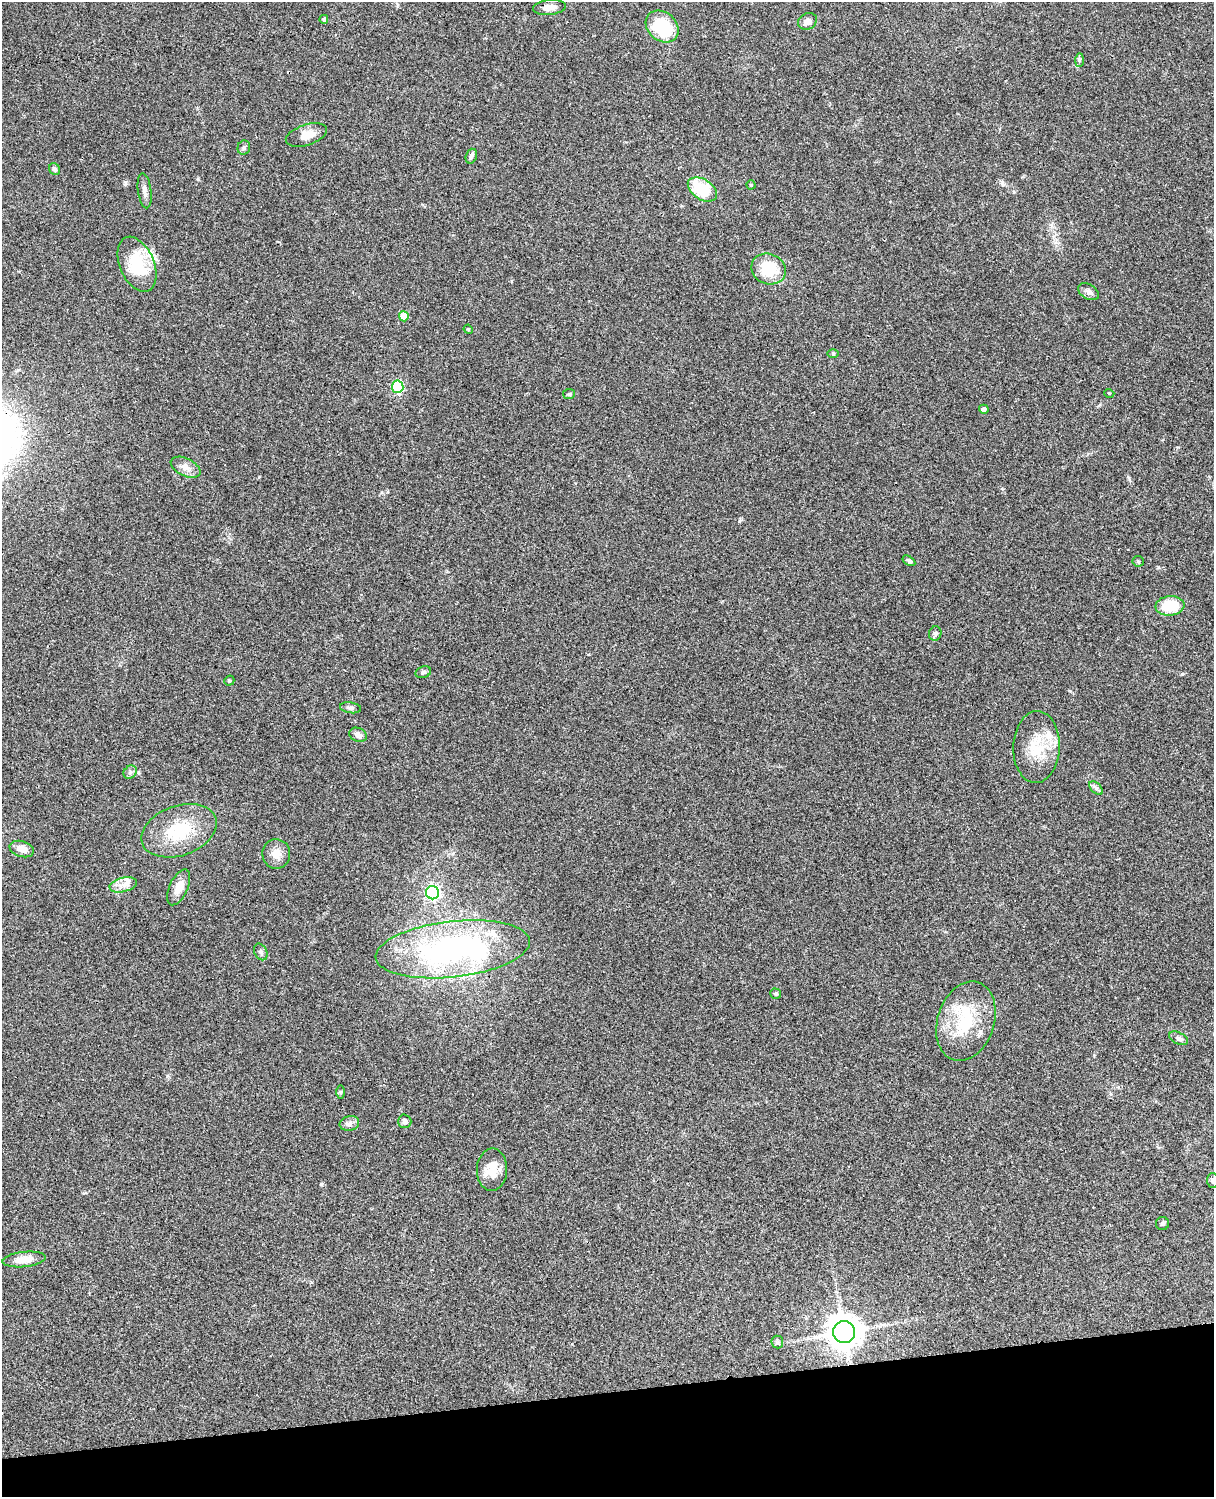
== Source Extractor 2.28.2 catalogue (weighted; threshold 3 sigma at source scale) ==
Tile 10 of 4 x 3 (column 2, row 3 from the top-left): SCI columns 1334-2545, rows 278-1772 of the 5088 x 4927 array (HDU 1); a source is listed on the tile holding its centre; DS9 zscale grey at full resolution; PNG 1216 x 1499 px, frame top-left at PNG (2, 2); each listed source drawn as its Kron ellipse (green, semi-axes under 4 px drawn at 4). Shown black and unused: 7% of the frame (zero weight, under 3 of 4 exposures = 6% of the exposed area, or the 3 px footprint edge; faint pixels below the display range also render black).
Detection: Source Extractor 2.28.2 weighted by HDU 2 'WHT'; one run over the whole footprint, this tile lists its part. Background 0.0799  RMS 0.0058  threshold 0.0261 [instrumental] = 3 sigma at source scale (4.5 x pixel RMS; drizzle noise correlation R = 1.50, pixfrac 1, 0.05/0.05 arcsec/px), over >= 5 px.
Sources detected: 59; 1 inside a brighter object's white glare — neither listed nor drawn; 4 inside a brighter listed object's ellipse — not listed separately; the other 54 listed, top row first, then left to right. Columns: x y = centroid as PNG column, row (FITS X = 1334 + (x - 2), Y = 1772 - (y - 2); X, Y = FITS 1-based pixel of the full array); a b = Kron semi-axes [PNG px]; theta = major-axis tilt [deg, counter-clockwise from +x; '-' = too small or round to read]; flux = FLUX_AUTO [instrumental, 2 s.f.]
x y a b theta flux
549 7 16 7 6 4
324 19 4 4 - 1.1
807 21 10 8 27 3.6
662 27 18 14 -41 26
1079 60 7 4 89 1
306 135 21 10 18 6.9
244 148 7 6 - 1.2
471 156 7 5 71 1.4
54 169 6 5 - 1.6
751 185 4 4 - 0.61
702 189 16 10 -32 23
145 191 17 6 -82 2.9
137 264 29 17 -67 27
768 269 18 15 -21 19
1088 292 11 7 -30 2.4
404 316 5 5 - 12
468 329 5 3 - 0.51
833 353 6 4 0 0.75
398 387 6 6 - 57
1109 393 5 3 - 0.49
569 394 6 5 - 0.89
984 409 5 4 - 1.8
186 467 16 8 -26 4.3
909 561 7 4 -32 1.2
1138 561 6 5 - 0.81
1170 606 14 9 5 17
935 633 7 6 - 1.4
423 672 8 5 18 1.4
229 681 5 5 - 0.91
350 708 11 5 -8 1.4
358 735 9 6 -26 2.6
1036 747 36 23 88 20
130 772 7 6 - 1.4
1096 788 8 5 -45 1.6
179 831 39 25 19 29
22 849 12 7 -17 5.3
276 854 15 14 - 5.7
123 885 14 7 13 4.2
179 887 19 9 66 6.9
432 893 7 6 - 120
453 949 77 28 6 140
261 952 9 6 -64 1.5
776 994 5 5 - 1.1
966 1021 41 28 72 31
1179 1038 10 5 -26 1.6
340 1092 7 4 90 0.8
405 1121 7 6 - 1.9
349 1123 10 7 15 2.2
492 1170 21 15 89 9.8
1213 1180 7 5 -87 1.2
1162 1223 6 6 - 1.1
24 1259 21 7 6 7.4
844 1332 11 11 - 950
777 1342 6 6 - 1.1
Isophote crosses this tile's border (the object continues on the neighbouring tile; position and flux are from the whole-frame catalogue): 1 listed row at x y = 1213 1180
Unlisted compact peaks at least as high as the median listed source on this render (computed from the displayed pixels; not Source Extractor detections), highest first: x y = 1182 674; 321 1184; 1158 567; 198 179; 1002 182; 739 521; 1070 691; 259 477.